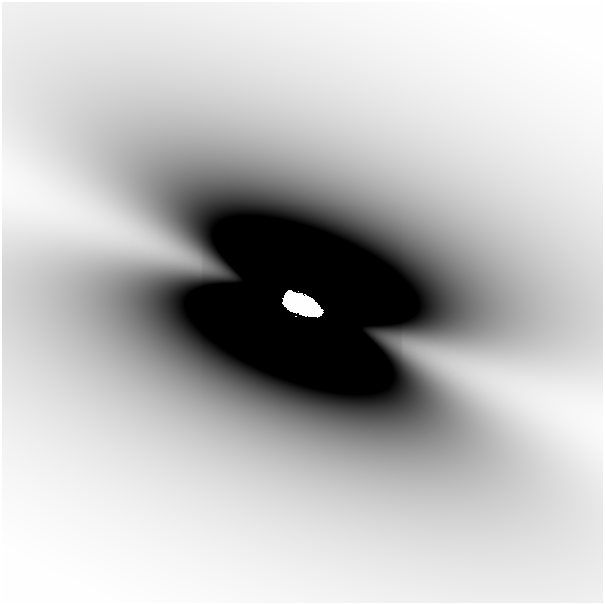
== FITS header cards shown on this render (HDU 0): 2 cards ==
NAXIS1  =                  601
NAXIS2  =                  601

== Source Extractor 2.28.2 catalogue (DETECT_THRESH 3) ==
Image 601 x 601 px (HDU 0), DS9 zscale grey, 1 PNG px = 1 image px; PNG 605 x 605 px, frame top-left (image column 1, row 601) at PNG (2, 2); no overlay
Background -4.39e-08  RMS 7.7e-09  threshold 2.31e-08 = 3 sigma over >= 5 px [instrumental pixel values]
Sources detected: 4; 2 with non-positive FLUX_AUTO (blend fragments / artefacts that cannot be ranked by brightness) are not listed; the other 2 listed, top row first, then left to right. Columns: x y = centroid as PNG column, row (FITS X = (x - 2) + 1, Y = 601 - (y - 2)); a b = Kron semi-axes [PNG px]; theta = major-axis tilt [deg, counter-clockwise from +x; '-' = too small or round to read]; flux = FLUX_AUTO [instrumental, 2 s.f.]
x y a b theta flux
301 303 28 16 -24 34
313 309 21 9 -58 14
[2 non-positive-flux detections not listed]